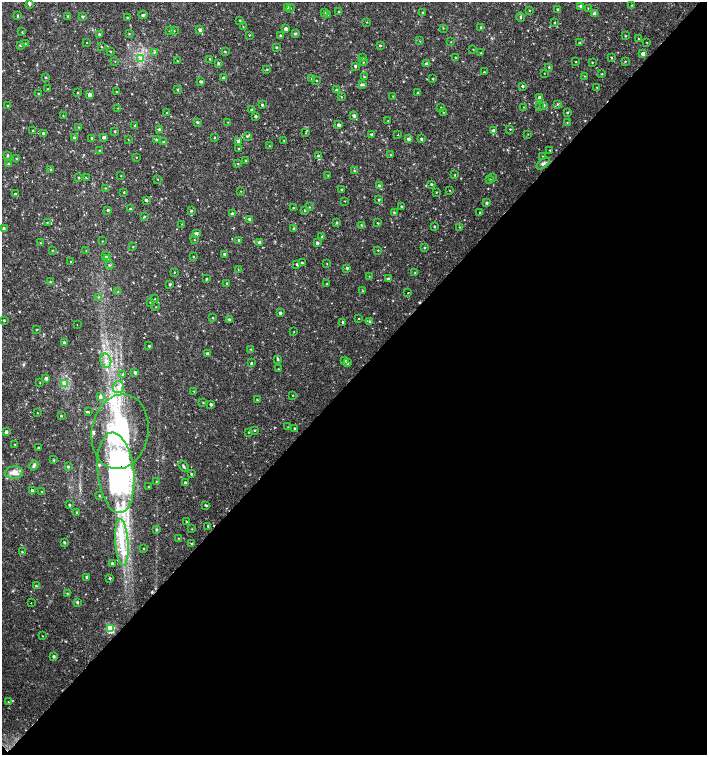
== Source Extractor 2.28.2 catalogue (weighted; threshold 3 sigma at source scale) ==
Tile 15 of 4 x 4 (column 3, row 4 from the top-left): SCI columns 3046-4454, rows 1-1506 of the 6025 x 6032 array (HDU 1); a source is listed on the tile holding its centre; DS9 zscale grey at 2 x 2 block average (1 PNG px = mean of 2 x 2 image px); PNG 709 x 757 px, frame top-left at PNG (2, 2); each listed source drawn as its Kron ellipse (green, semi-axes under 4 px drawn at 4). Shown black and unused: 50% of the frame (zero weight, under 2 of 3 exposures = <1% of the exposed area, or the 3 px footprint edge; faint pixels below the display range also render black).
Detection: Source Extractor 2.28.2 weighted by HDU 2 'WHT'; one run over the whole footprint, this tile lists its part. Background 0.0179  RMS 0.0031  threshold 0.0141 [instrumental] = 3 sigma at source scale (4.5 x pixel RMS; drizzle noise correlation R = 1.50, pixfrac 1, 0.0396/0.0396 arcsec/px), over >= 5 px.
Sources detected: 329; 1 inside a brighter object's white glare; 3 cosmic-ray / hot-pixel residue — neither listed nor drawn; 1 coinciding with a brighter row at this scale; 8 inside a brighter listed object's ellipse — not listed separately; the other 316 listed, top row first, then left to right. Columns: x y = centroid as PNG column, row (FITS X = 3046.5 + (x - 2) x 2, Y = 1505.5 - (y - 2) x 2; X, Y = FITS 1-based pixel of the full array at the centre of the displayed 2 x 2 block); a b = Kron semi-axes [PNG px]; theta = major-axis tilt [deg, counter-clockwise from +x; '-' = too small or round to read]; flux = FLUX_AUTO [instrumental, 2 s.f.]
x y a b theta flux
29 3 4 3 - 2.1
632 5 2 2 - 0.41
581 6 3 3 - 1.6
287 7 3 3 - 1.1
290 8 3 2 - 0.49
588 8 3 2 - 0.32
558 9 3 2 - 0.93
529 10 3 2 - 0.33
325 12 3 2 - 0.48
339 12 2 2 - 0.42
423 12 2 2 - 0.46
328 14 3 2 - 0.38
595 14 3 3 - 3.5
18 15 3 3 - 0.57
143 15 4 2 - 1.1
67 16 3 3 - 0.56
83 17 3 2 - 1
521 17 5 2 - 0.7
127 18 3 2 - 0.64
240 20 3 2 - 0.5
367 22 2 2 - 0.3
554 22 2 2 - 0.52
243 27 2 2 - 0.34
481 27 3 3 - 0.98
443 28 3 2 - 0.37
286 29 2 2 - 2.7
200 30 3 3 - 2.2
170 31 3 2 - 0.56
174 31 3 2 - 0.27
22 32 3 2 - 0.39
295 33 3 3 - 0.96
99 34 2 2 - 0.71
129 34 3 2 - 0.44
249 35 3 2 - 0.37
280 35 3 2 - 0.76
625 36 2 2 - 0.5
638 39 3 2 - 0.32
420 41 2 2 - 0.28
87 42 2 2 - 1.3
451 42 2 2 - 0.27
647 42 2 2 - 0.28
580 43 3 2 - 0.78
25 44 3 2 - 0.45
20 45 3 2 - 0.5
380 46 2 2 - 0.7
101 47 2 2 - 0.44
276 47 2 2 - 0.68
473 49 3 2 - 0.3
111 51 2 2 - 0.4
154 52 3 3 - 0.63
225 52 3 2 - 0.47
481 53 2 2 - 0.4
643 54 3 3 - 4.8
611 57 3 2 - 0.48
141 58 4 2 - 0.98
362 58 3 2 - 0.43
456 58 2 2 - 0.67
210 59 3 2 - 0.51
115 61 2 2 - 0.27
177 61 2 2 - 0.36
625 61 3 2 - 0.5
363 62 3 2 - 0.5
576 62 2 2 - 0.47
592 62 2 2 - 0.47
218 63 3 2 - 0.81
426 64 3 3 - 1.2
355 66 3 2 - 1.1
549 67 3 2 - 0.56
267 69 3 2 - 0.53
484 72 2 2 - 0.44
544 73 2 2 - 0.25
602 74 2 2 - 0.44
585 76 2 2 - 0.33
46 77 3 2 - 0.69
364 77 3 2 - 0.56
223 78 2 2 - 0.88
312 79 3 3 - 0.92
433 79 2 2 - 0.57
316 81 2 2 - 0.38
201 82 3 3 - 1.2
363 84 4 3 - 0.86
522 86 3 2 - 0.95
597 87 2 2 - 0.38
48 89 3 2 - 0.36
177 90 3 2 - 0.58
336 90 3 3 - 1
116 92 2 2 - 0.41
38 93 2 2 - 0.42
77 93 3 2 - 0.43
418 93 2 2 - 0.66
89 95 3 3 - 3
393 96 2 2 - 0.29
341 97 2 2 - 0.38
540 98 3 3 - 3.1
557 104 3 2 - 0.63
7 105 3 2 - 0.56
262 105 3 2 - 0.7
544 105 3 3 - 1.3
523 107 3 2 - 0.29
539 107 2 2 - 0.53
118 108 3 2 - 0.3
441 108 3 3 - 0.56
252 110 3 3 - 1
443 112 2 2 - 0.34
567 112 2 2 - 0.67
167 113 2 2 - 0.33
63 116 3 2 - 0.32
256 116 2 2 - 1.3
354 116 3 3 - 1.7
388 121 2 2 - 0.31
197 122 2 2 - 0.98
228 122 2 2 - 0.28
567 122 2 2 - 0.32
339 125 3 2 - 1.8
135 126 3 2 - 0.54
78 127 3 2 - 0.37
160 129 3 3 - 1.4
510 129 2 2 - 0.88
33 131 2 2 - 0.62
115 131 2 2 - 0.6
493 131 3 3 - 2.6
306 133 2 2 - 0.35
43 134 3 2 - 1.3
528 134 2 2 - 0.27
372 135 2 2 - 1.5
398 135 2 2 - 0.39
247 136 3 3 - 0.65
104 137 3 3 - 1.5
74 138 3 3 - 1
92 138 3 2 - 1.2
215 138 2 2 - 0.4
128 139 2 2 - 0.36
409 139 3 3 - 1.7
421 139 3 2 - 0.95
156 140 2 2 - 0.67
284 140 2 2 - 0.34
239 141 4 3 - 2.8
163 142 2 2 - 0.47
269 146 2 2 - 0.3
239 149 3 2 - 0.79
99 150 3 2 - 0.48
550 150 2 2 - 0.47
8 155 4 3 - 0.71
391 155 2 2 - 0.24
318 156 4 3 - 1.3
543 156 2 2 - 0.4
136 157 2 2 - 0.28
17 159 3 3 - 0.74
245 160 2 2 - 0.53
9 164 3 3 - 0.94
238 164 3 2 - 0.45
543 164 8 4 36 1.6
51 170 3 3 - 0.69
354 171 3 2 - 0.56
328 175 2 2 - 0.34
455 175 2 2 - 0.45
121 176 2 2 - 0.26
86 177 2 2 - 1.1
493 177 2 2 - 0.39
79 178 3 2 - 0.63
158 179 2 2 - 0.33
490 180 3 2 - 0.85
431 184 3 2 - 0.78
379 185 3 3 - 1.1
105 188 2 2 - 0.41
342 190 2 2 - 0.74
450 190 2 2 - 0.32
241 191 2 2 - 0.26
124 192 2 2 - 0.52
436 192 2 2 - 0.43
15 194 2 2 - 1.2
379 199 3 2 - 0.61
146 200 3 2 - 1.2
345 201 2 2 - 0.32
487 203 3 3 - 1.1
401 206 3 3 - 0.66
309 207 2 2 - 0.38
293 208 2 2 - 0.81
131 209 3 2 - 0.47
108 210 3 2 - 0.88
305 210 2 2 - 0.48
191 211 2 2 - 0.88
394 212 3 2 - 0.52
480 212 2 2 - 0.81
232 214 2 2 - 1.3
144 216 3 2 - 0.62
249 219 3 2 - 1.2
47 222 2 2 - 0.35
337 222 3 3 - 0.82
378 223 2 2 - 0.54
181 224 3 2 - 0.24
362 225 2 2 - 0.44
434 226 2 2 - 0.68
460 227 3 2 - 0.33
4 228 3 2 - 1.1
294 229 3 2 - 1
196 233 3 3 - 2.4
322 237 3 2 - 0.87
194 240 2 2 - 0.32
238 240 2 2 - 0.73
102 241 2 2 - 0.3
259 242 3 3 - 1.5
40 243 3 2 - 0.32
317 243 2 2 - 1.7
133 247 2 2 - 0.4
425 247 3 2 - 0.51
52 250 2 2 - 0.38
378 250 2 2 - 0.43
86 251 2 2 - 0.3
224 254 2 2 - 1.1
105 256 3 3 - 1.1
193 257 2 2 - 0.45
108 258 3 3 - 1.2
71 262 2 2 - 0.66
302 263 3 2 - 0.77
297 264 3 2 - 0.96
327 264 2 2 - 0.29
109 265 3 3 - 0.68
347 268 3 2 - 0.98
238 270 2 2 - 0.28
174 272 2 2 - 0.32
415 273 3 2 - 0.51
369 276 2 2 - 0.3
206 279 2 2 - 0.73
388 279 3 3 - 2.3
50 282 2 2 - 0.38
227 283 2 2 - 1.1
170 284 2 2 - 0.88
327 284 2 2 - 0.55
362 291 3 2 - 0.41
118 292 3 2 - 0.43
408 293 2 2 - 3.3
98 297 3 2 - 0.37
155 299 2 2 - 0.33
150 302 2 2 - 0.6
156 307 2 2 - 0.28
280 313 3 2 - 1.4
213 318 3 2 - 0.49
359 318 2 2 - 0.35
229 319 3 3 - 1.1
4 320 2 2 - 0.63
370 321 3 3 - 1.1
343 322 2 2 - 0.71
77 325 2 2 - 0.26
36 330 2 2 - 0.47
294 332 3 2 - 0.27
64 342 2 2 - 1.1
149 346 2 2 - 0.74
251 349 3 2 - 0.33
207 353 3 3 - 1.2
278 359 3 2 - 1.1
345 360 3 3 - 0.94
106 361 7 5 -77 4.1
251 363 2 2 - 0.85
348 363 3 2 - 1.1
278 369 2 2 - 0.33
135 372 2 2 - 1.9
122 375 3 3 - 0.67
46 378 3 2 - 2.2
40 383 2 2 - 0.29
64 383 3 3 - 1.3
118 387 6 5 - 3.9
194 391 2 2 - 0.27
292 395 2 2 - 0.32
100 396 4 3 - 1.3
257 400 2 2 - 0.5
203 403 2 2 - 0.48
211 404 2 2 - 1.4
88 412 3 3 - 0.56
37 413 2 2 - 0.36
61 416 2 2 - 0.64
288 427 2 2 - 0.33
295 429 2 2 - 1.5
254 430 2 2 - 0.66
6 432 2 2 - 2.1
120 432 37 28 80 87
248 432 2 2 - 0.37
14 444 2 2 - 0.3
39 448 2 2 - 1.2
54 460 2 2 - 0.65
34 465 5 3 - 1.4
183 466 6 3 -55 1.1
68 467 3 2 - 0.92
14 473 9 6 1 4.3
116 473 40 18 -84 220
191 474 3 2 - 0.78
156 481 2 2 - 0.25
185 483 3 2 - 1.1
148 487 2 2 - 0.31
32 490 2 2 - 1.2
42 491 2 2 - 0.34
99 496 3 2 - 0.55
69 505 2 2 - 0.89
206 505 4 2 - 0.72
77 512 2 2 - 0.74
187 522 2 2 - 0.45
208 526 2 2 - 0.65
192 529 2 2 - 0.39
156 530 3 3 - 0.58
179 538 2 2 - 0.33
64 542 2 2 - 0.96
122 542 23 6 -86 18
192 544 3 2 - 0.6
144 549 2 2 - 0.31
22 552 3 2 - 0.51
112 563 2 2 - 1.1
87 577 2 2 - 1.1
110 578 2 2 - 0.67
36 586 2 2 - 0.65
67 593 3 2 - 0.49
77 602 2 2 - 1.1
31 603 2 2 - 0.72
110 628 4 3 - 41
43 636 2 2 - 0.29
54 656 2 2 - 1.3
8 702 3 2 - 0.32
Overlapping masked pixels (flux is a lower limit): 1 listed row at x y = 116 473
Diffuse or blended objects may show on this block-average render without a row.